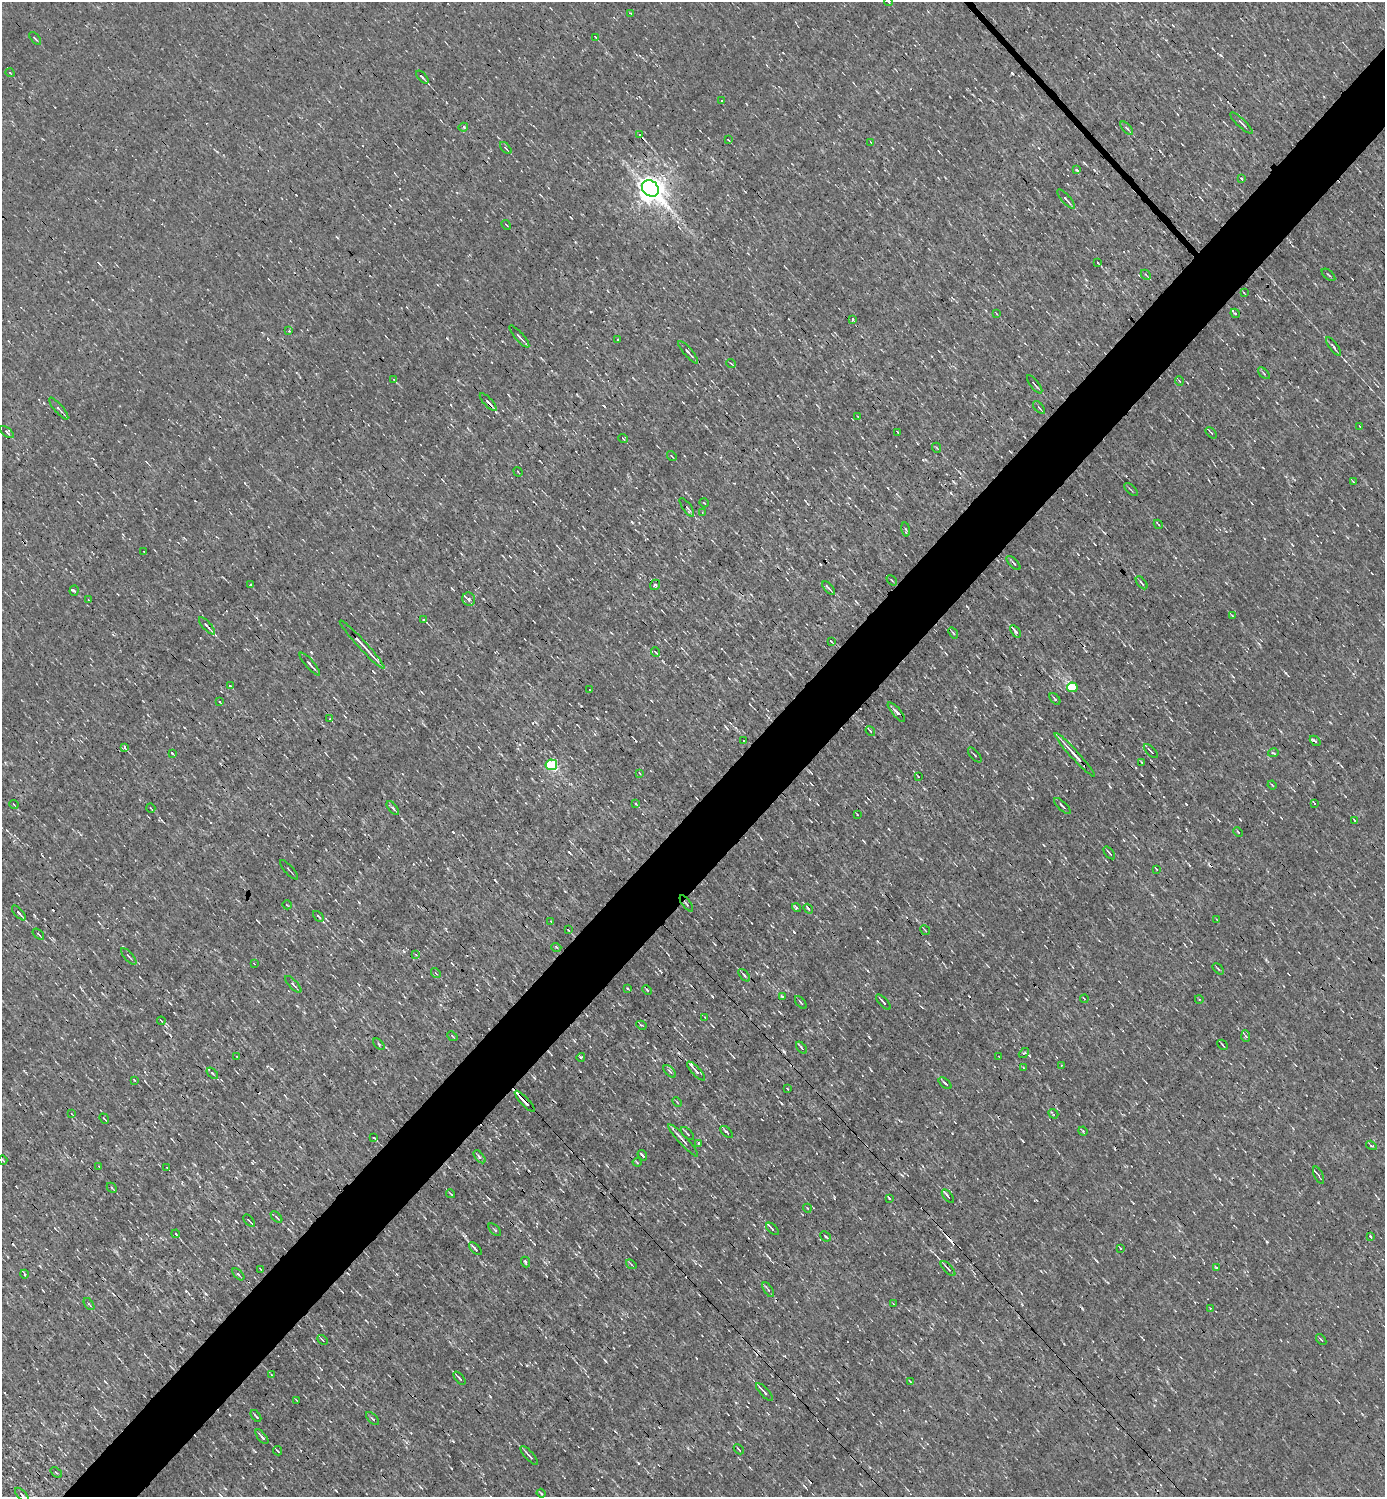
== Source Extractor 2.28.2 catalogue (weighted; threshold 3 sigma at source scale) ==
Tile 7 of 4 x 4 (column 3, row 2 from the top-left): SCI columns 2917-4299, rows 2989-4483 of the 5977 x 5977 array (HDU 1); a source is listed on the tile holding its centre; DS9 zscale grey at full resolution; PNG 1387 x 1499 px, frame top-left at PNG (2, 2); each listed source drawn as its Kron ellipse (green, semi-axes under 4 px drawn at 4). Shown black and unused: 5% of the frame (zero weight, under 3 of 4 exposures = <1% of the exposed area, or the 3 px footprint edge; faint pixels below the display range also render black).
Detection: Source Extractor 2.28.2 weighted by HDU 2 'WHT'; one run over the whole footprint, this tile lists its part. Background 0.00339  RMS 0.042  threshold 0.191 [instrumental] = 3 sigma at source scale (4.5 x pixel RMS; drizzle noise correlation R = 1.50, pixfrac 1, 0.05/0.05 arcsec/px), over >= 5 px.
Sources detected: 243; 28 cosmic-ray / hot-pixel residue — neither listed nor drawn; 2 inside a brighter listed object's ellipse — not listed separately; the other 213 listed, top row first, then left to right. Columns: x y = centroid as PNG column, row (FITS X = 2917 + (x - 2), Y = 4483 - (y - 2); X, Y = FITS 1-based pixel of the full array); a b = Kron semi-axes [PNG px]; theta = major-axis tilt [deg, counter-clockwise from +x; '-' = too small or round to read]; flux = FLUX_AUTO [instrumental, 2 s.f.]
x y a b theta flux
888 2 4 2 - 3.2
631 13 3 2 - 3.8
595 37 3 2 - 2.5
35 38 8 2 -50 5.1
10 73 5 2 - 3.6
422 77 8 2 -46 10
722 101 3 2 - 3.5
1241 123 15 2 -43 9.4
463 127 5 4 - 8.1
1127 128 8 4 -47 9.1
639 135 3 3 - 240
728 140 4 2 - 3.2
871 142 3 2 - 3.1
506 148 7 3 -48 6
1077 170 3 3 - 30
1241 178 3 3 - 10
650 188 9 7 -41 5300
1066 199 12 3 -48 11
506 225 5 2 - 2.9
1098 263 3 2 - 3.5
1146 275 6 3 -45 3.7
1329 275 8 2 -40 4.3
1244 293 3 2 - 3.4
1235 313 5 3 - 4
997 314 3 2 - 2.7
852 319 4 3 - 6.7
289 331 3 2 - 5.7
519 337 14 3 -49 10
618 340 3 2 - 8.5
1334 346 11 3 -52 8.5
688 352 14 3 -49 12
731 363 5 3 - 3.4
1264 373 7 3 -45 4.4
394 379 4 3 - 7.3
1179 381 5 3 - 3.2
1035 384 11 2 -52 6.9
488 402 11 3 -47 14
1039 407 8 2 -50 5
59 409 14 3 -49 11
858 417 4 2 - 2.9
1359 426 2 2 - 2.3
7 432 8 3 -37 9.9
897 432 3 2 - 7.6
1211 433 7 2 -45 4.4
623 439 5 3 - 4.8
937 448 5 3 - 3.4
672 456 5 3 - 3.7
518 472 5 2 - 3
1353 481 3 2 - 2.8
1131 490 8 2 -42 4.5
704 503 5 2 - 3
687 507 11 3 -54 7.7
702 512 3 2 - 2.5
1158 524 5 2 - 3.1
906 529 7 2 -80 5
144 551 3 2 - 3.2
1013 563 9 2 -45 5.7
892 580 6 2 -46 3.9
1142 583 7 3 -49 6.2
250 585 3 3 - 11
655 585 5 5 - 8.3
829 588 8 3 -46 7.7
74 590 5 4 - 6.9
469 599 7 6 - 10
88 600 3 2 - 4.1
1232 616 3 2 - 3.7
424 620 4 3 - 42
207 626 11 3 -47 11
1015 631 7 3 -54 9.4
953 633 6 3 -53 5.3
831 641 3 2 - 4.1
362 645 33 3 -47 43
655 652 5 3 - 4.4
310 664 14 3 -49 11
230 686 3 3 - 20
1072 687 5 5 - 200
590 690 2 2 - 3.9
1055 699 7 3 -50 5.7
219 702 3 2 - 5.7
896 712 12 4 -49 14
330 719 3 3 - 7.1
870 731 5 3 - 4.7
744 740 3 2 - 4.3
1315 741 6 4 -43 7.6
124 747 4 3 - 22
1151 751 9 3 -45 7.5
172 753 3 2 - 3.8
1273 753 5 3 - 5.2
975 755 9 2 -49 4.3
1075 755 29 3 -48 55
1141 762 4 2 - 3
551 765 6 5 - 450
639 773 3 2 - 3.1
918 776 3 2 - 3.8
1272 785 4 3 - 3.4
636 803 3 3 - 11
1315 803 4 3 - 5.5
14 805 4 3 - 3.5
1063 806 10 3 -43 8.1
151 808 5 2 - 3.3
393 808 8 4 -48 10
857 814 3 2 - 2.8
1355 821 3 2 - 17
1238 832 5 3 - 3.5
1109 853 7 2 -50 6.3
1156 869 4 2 - 3
289 870 12 2 -48 5.7
686 903 9 2 -53 4.6
287 905 5 2 - 3.4
796 908 4 3 - 6.8
808 909 5 3 - 6.7
19 913 9 3 -47 12
318 916 6 2 -45 6.6
1217 920 4 2 - 2.8
551 921 2 2 - 2.6
568 930 3 2 - 3.1
925 930 5 2 - 3.4
38 934 7 3 -42 4.9
556 947 5 3 - 4.9
416 955 4 2 - 3
129 956 10 2 -48 5.7
254 963 3 2 - 2.5
1218 969 7 2 -45 4.8
436 973 5 3 - 4
744 975 7 3 -49 9.2
293 984 11 4 -46 10
627 989 3 2 - 4.4
647 990 5 3 - 5.3
782 997 3 3 - 21
1084 999 4 3 - 5.1
1199 999 4 3 - 3
883 1002 9 3 -47 8.6
801 1003 7 3 -50 5
705 1017 2 2 - 2.9
161 1021 4 2 - 3.1
641 1025 5 3 - 4.3
452 1036 6 2 -41 4.5
1246 1036 6 4 -85 5.7
379 1044 7 2 -46 4.8
1222 1045 6 2 -46 5
801 1048 7 3 -50 7
1024 1053 6 3 42 4.6
237 1056 3 2 - 4.7
581 1057 4 3 - 6
999 1057 3 2 - 2.4
1061 1065 3 3 - 3.5
1023 1068 4 3 - 2.8
670 1071 8 3 -45 7.7
696 1071 12 3 -47 16
212 1073 7 3 -45 5.9
134 1080 4 3 - 2.9
945 1083 7 3 -39 6
788 1089 3 2 - 4.2
525 1101 14 3 -48 79
677 1102 5 3 - 4.2
72 1114 4 2 - 2.5
1053 1114 5 3 - 7.3
104 1119 5 2 - 4.1
1083 1131 5 4 - 4.9
726 1132 7 3 -40 6.7
687 1134 8 2 -44 5.7
374 1137 3 3 - 13
683 1140 21 3 -48 26
699 1143 3 3 - 33
1371 1145 6 3 -32 8.1
642 1155 5 2 - 6.8
479 1157 7 4 -49 11
3 1160 5 2 - 3.9
637 1162 4 3 - 4.9
99 1167 4 2 - 2.8
167 1168 3 2 - 2.6
1319 1175 9 3 -64 7.2
112 1188 5 3 - 4.5
451 1194 4 3 - 3.8
948 1196 8 4 -50 11
889 1198 3 3 - 11
807 1208 4 3 - 3.2
276 1217 7 3 -44 6.3
249 1221 7 2 -51 4.6
772 1229 7 3 -44 9.8
495 1230 8 3 -45 6.2
176 1234 4 2 - 5.4
826 1236 6 2 -40 4.4
1370 1237 3 3 - 18
1121 1248 3 2 - 6.4
475 1249 8 3 -46 13
525 1262 5 3 - 7.4
631 1264 6 3 -38 4.5
1216 1267 3 3 - 12
260 1269 3 2 - 2.7
948 1269 9 3 -46 14
24 1274 4 3 - 4
238 1274 7 3 -45 7.7
768 1290 8 4 -56 7.8
89 1304 7 3 -53 5.4
894 1304 3 2 - 2.6
1210 1308 3 3 - 3.3
323 1340 6 3 -45 5.1
1321 1340 6 2 -50 3.9
271 1375 4 3 - 3.9
459 1378 8 2 -49 5.8
910 1381 4 2 - 3.6
764 1392 11 3 -47 15
296 1400 3 2 - 2.3
256 1416 7 2 -53 5.1
373 1419 8 3 -45 6.6
262 1437 9 3 -50 11
739 1449 6 2 -45 3.8
277 1451 5 2 - 6.8
529 1455 12 3 -48 14
56 1472 6 3 -39 4.8
541 1493 4 3 - 4.3
22 1495 8 3 -46 7.1
Overlapping masked pixels (flux is a lower limit): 4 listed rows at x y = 639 135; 488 402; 686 903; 525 1101
Isophote crosses this tile's border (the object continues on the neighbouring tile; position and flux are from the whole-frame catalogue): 1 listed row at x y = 888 2
Unlisted compact peaks at least as high as the median listed source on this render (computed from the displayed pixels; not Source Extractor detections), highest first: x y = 1012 73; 453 832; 1267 1242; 465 1236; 794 932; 569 852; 206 1294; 1186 804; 1220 55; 1084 163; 1286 673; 272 1069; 605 1361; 680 1188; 597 718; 1032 798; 490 1396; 453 1441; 834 1198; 869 1037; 359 902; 404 951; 527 1365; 781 1103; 321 1369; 923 460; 447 338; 1318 1202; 489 1199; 951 493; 337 237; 1023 1141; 871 1070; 34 915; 546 1276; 1152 895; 804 1486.